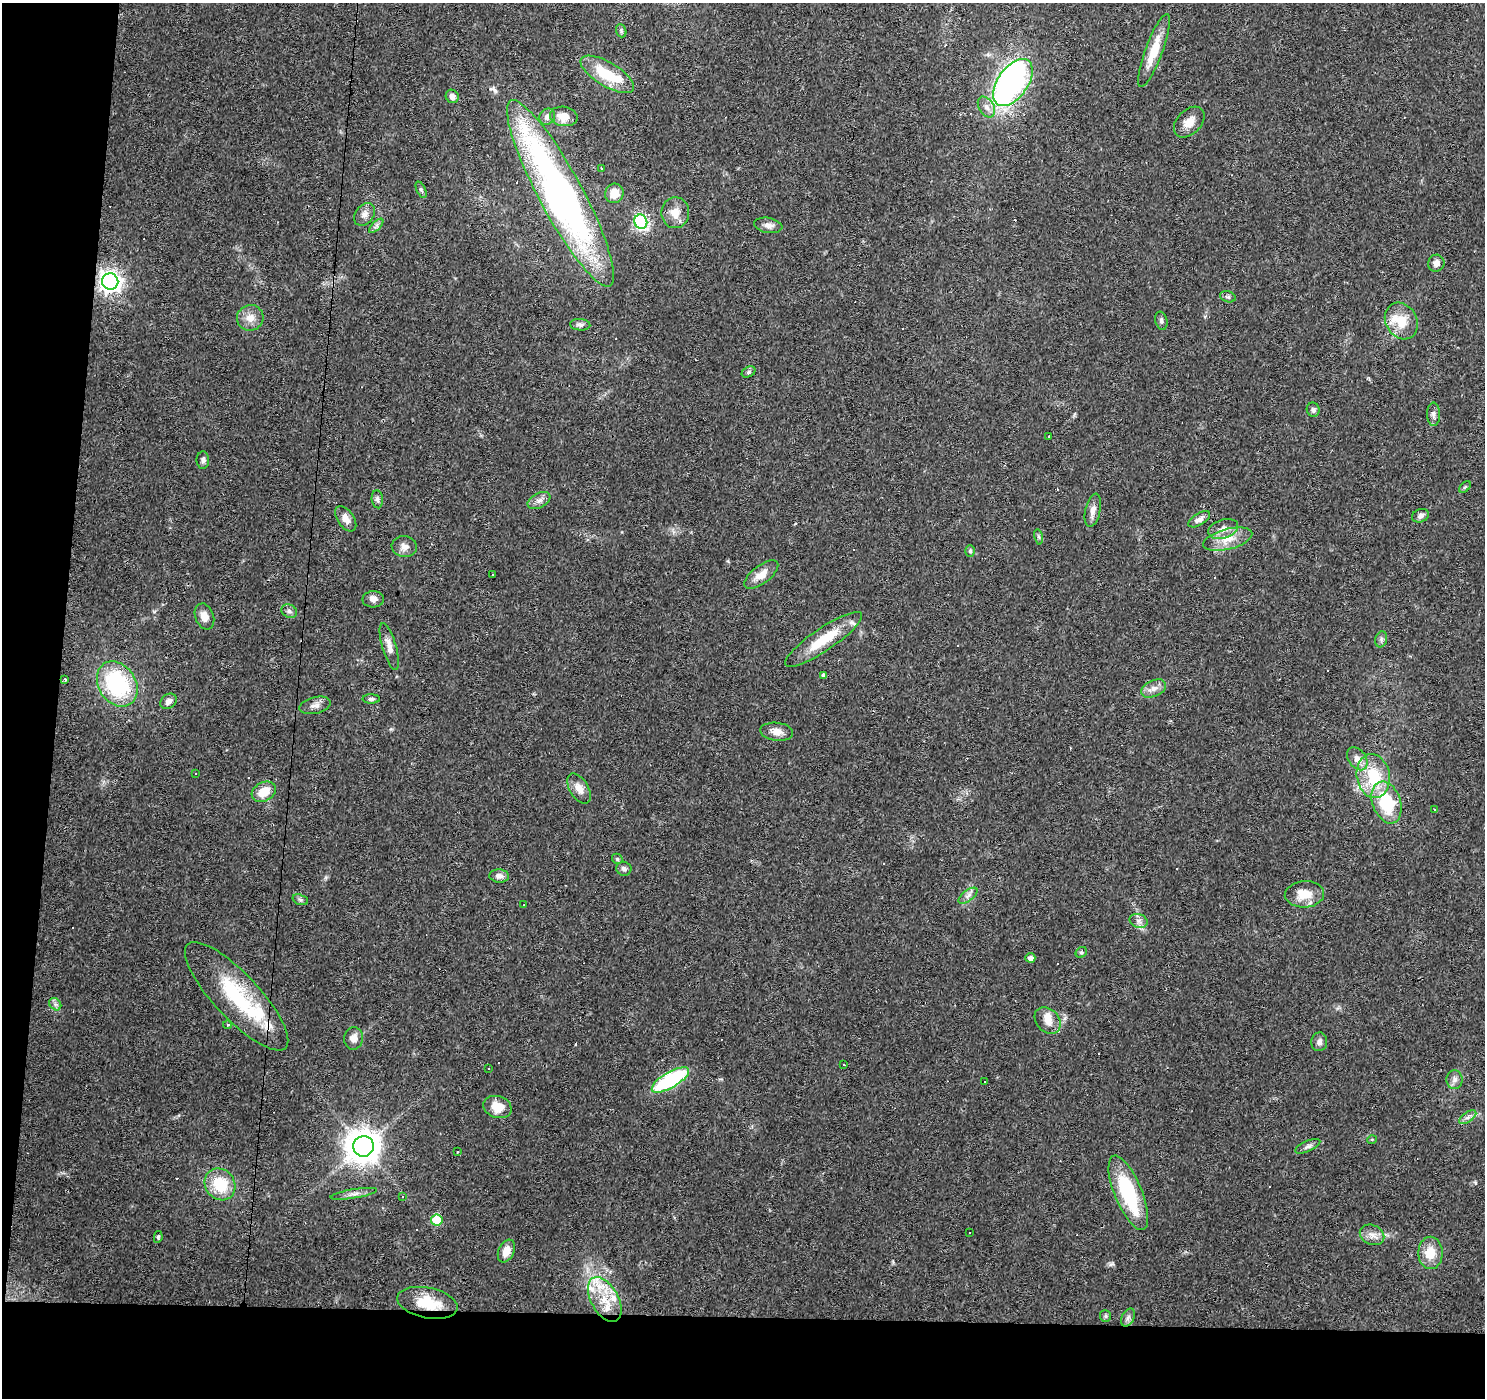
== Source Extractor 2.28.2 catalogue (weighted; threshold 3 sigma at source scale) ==
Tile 7 of 3 x 3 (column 1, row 3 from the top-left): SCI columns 1-1483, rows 226-1621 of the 4453 x 4693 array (HDU 1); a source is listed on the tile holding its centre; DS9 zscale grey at full resolution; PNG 1487 x 1400 px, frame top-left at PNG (2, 3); each listed source drawn as its Kron ellipse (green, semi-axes under 4 px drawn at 4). Shown black and unused: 10% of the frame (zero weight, under 3 of 4 exposures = <1% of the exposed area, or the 3 px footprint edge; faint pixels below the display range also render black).
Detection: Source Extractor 2.28.2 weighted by HDU 2 'WHT'; one run over the whole footprint, this tile lists its part. Background 0.0271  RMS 0.0037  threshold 0.0166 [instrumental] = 3 sigma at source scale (4.5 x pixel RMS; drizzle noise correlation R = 1.50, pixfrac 1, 0.0396/0.0396 arcsec/px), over >= 5 px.
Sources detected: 151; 1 inside a brighter object's white glare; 36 cosmic-ray / hot-pixel residue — neither listed nor drawn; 8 inside a brighter listed object's ellipse — not listed separately; the other 106 listed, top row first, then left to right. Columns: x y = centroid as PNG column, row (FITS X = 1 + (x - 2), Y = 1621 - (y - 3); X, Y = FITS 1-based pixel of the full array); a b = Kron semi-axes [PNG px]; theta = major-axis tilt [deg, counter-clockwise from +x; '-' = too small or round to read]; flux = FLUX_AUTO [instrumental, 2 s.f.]
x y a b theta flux
621 31 7 5 -70 0.64
1154 51 39 8 70 8.9
607 74 30 12 -31 14
1013 82 27 15 55 110
452 96 7 6 - 1.5
986 107 11 7 -58 2.1
564 116 14 9 -10 4.8
547 117 8 7 - 2.1
1189 122 18 12 45 4.1
601 168 3 2 - 0.25
421 190 9 4 -65 0.69
560 193 105 21 -62 180
614 193 10 9 - 5
675 213 15 14 - 4.9
364 214 12 9 53 2.2
641 222 7 6 - 48
768 225 14 7 -10 2
376 226 9 4 45 1.1
1436 263 8 8 - 1.9
110 281 8 8 - 210
1228 297 8 5 -15 0.76
250 318 13 12 - 3.8
1161 321 9 6 -76 0.98
1401 321 19 15 -60 7.9
580 325 10 5 -4 0.97
748 372 7 5 28 0.75
1313 410 7 6 - 0.85
1433 414 12 6 -88 1.4
1049 437 3 3 - 1.1
203 460 9 6 89 1.2
1465 487 7 4 44 0.5
377 499 9 5 -83 1
539 501 12 7 27 1.9
1093 510 17 7 78 2.8
1420 516 9 6 21 1.4
346 519 14 8 -55 3
1199 519 12 5 31 1.9
1223 529 15 9 18 3.3
1038 537 8 4 -81 0.66
1228 539 25 10 15 6.2
404 547 12 10 -7 2.4
970 551 6 5 - 0.63
493 574 3 2 - 0.23
761 574 20 9 37 4.3
373 599 11 8 2 2
289 611 8 6 -28 1
204 616 13 9 -69 3.1
824 639 46 11 34 13
1381 639 8 6 72 0.99
389 647 24 7 -74 3.2
824 675 4 3 - 0.86
65 679 3 3 - 0.51
117 684 24 18 -57 38
1154 688 13 8 24 2.4
371 699 8 4 0 0.87
168 701 9 7 38 1.8
315 705 16 8 14 2.3
777 732 16 9 -8 3.3
1357 759 13 8 -54 3
196 774 3 3 - 0.57
1373 776 22 16 -80 16
579 788 17 9 -58 3.4
264 792 13 9 28 6.8
1387 802 21 14 -71 20
1434 809 4 2 - 0.26
617 859 6 5 - 0.55
624 869 7 7 - 1.1
499 876 10 6 -4 2.1
1304 894 19 13 4 6.7
968 896 11 5 37 1.6
300 900 8 5 -20 0.81
524 905 3 2 - 0.22
1139 921 9 6 -16 1.6
1081 952 6 5 - 0.6
1030 958 5 4 - 1.7
237 996 71 22 -47 34
55 1004 7 5 -46 0.99
1048 1020 15 11 -50 4
228 1025 4 3 - 0.64
354 1038 11 9 83 2.8
1319 1042 9 8 - 1.5
843 1065 3 3 - 1.7
489 1068 2 2 - 0.28
670 1080 21 8 30 41
1455 1080 9 8 - 1.8
985 1082 3 2 - 0.6
497 1107 14 11 -17 6.3
1468 1117 10 5 35 1.2
1372 1139 5 3 - 0.33
363 1146 10 10 - 680
1308 1146 13 5 24 1.2
457 1152 2 2 - 0.33
220 1184 17 14 -52 13
1128 1193 40 13 -68 28
354 1194 24 4 9 2.1
402 1196 4 3 - 0.63
437 1220 6 5 - 18
970 1232 3 3 - 0.42
1372 1235 12 10 -23 2.6
158 1237 6 4 80 0.6
506 1251 12 7 66 4
1430 1253 16 12 -89 6.3
605 1299 24 13 -61 10
427 1303 30 15 -11 13
1105 1316 6 5 - 0.58
1128 1318 9 6 63 1.3
Overlapping masked pixels (flux is a lower limit): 4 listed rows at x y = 560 193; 237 996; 1128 1193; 427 1303